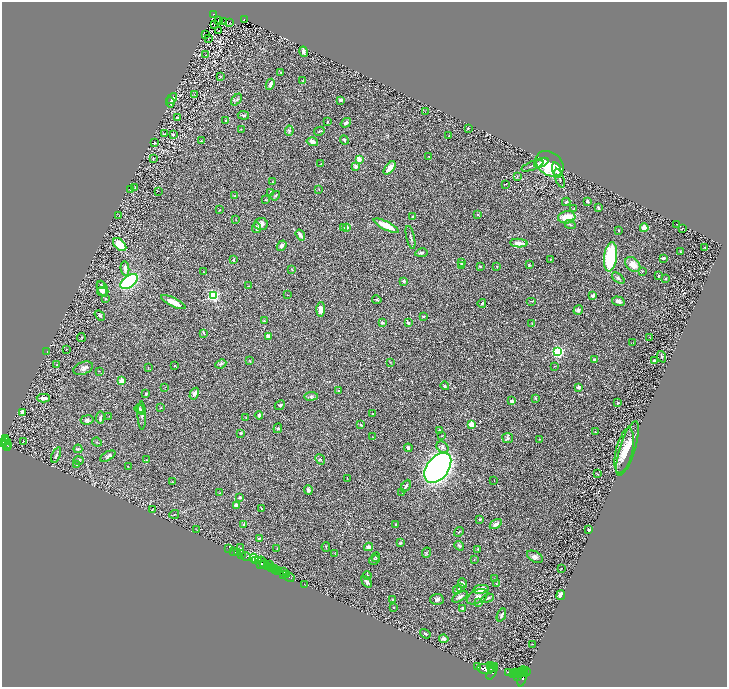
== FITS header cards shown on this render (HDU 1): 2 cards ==
NAXIS1  =                 1450
NAXIS2  =                 1369

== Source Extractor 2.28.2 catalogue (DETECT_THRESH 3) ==
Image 1450 x 1369 px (HDU 1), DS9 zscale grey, zoomed out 1/2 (1 PNG px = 2 x 2 image px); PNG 729 x 689 px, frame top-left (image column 2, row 1369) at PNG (2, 2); each listed source drawn as its Kron ellipse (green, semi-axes under 4 px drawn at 4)
Background 0.448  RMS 0.029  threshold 0.0859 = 3 sigma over >= 5 px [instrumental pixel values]
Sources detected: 329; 36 cannot appear on this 1/2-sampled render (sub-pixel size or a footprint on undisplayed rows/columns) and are neither listed nor drawn; the other 293 listed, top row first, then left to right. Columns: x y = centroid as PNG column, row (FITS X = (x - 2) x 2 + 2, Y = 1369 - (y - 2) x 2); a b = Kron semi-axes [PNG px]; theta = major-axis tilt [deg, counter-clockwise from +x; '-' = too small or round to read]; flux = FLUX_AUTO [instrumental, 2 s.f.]
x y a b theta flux
213 14 3 2 - 37
244 19 3 2 - 50
218 21 2 1 - 3.9
224 22 3 2 - 2.3
230 22 2 1 - 1.9
214 24 2 1 - 1.3
218 31 2 1 - 43
206 34 2 1 - 1.3
208 38 2 2 - 2.3
304 52 5 3 - 14
205 55 3 1 - 1.4
281 72 3 3 - 4.1
221 77 4 2 - 4
302 81 3 2 - 3.5
270 84 6 3 63 12
194 94 2 2 - 2.6
172 98 6 4 48 21
236 100 7 3 48 7.7
340 100 2 2 - 30
170 102 5 4 - 16
425 112 2 2 - 1.8
243 115 6 2 -6 7.3
178 117 3 2 - 2.5
226 120 3 2 - 7.3
327 122 2 2 - 4.4
346 123 5 4 - 14
468 128 3 2 - 3
241 129 2 1 - 1.7
289 131 5 3 - 9
319 131 5 2 - 5.9
164 134 3 2 - 6.6
173 134 3 3 - 7.9
449 135 2 2 - 3.8
344 140 5 3 - 7.4
201 141 3 2 - 3.2
312 142 6 4 -16 25
155 143 3 2 - 3
429 156 2 1 - 1.6
153 158 3 2 - 2.9
359 159 2 2 - 140
541 163 7 2 21 33
321 164 3 2 - 2.4
549 164 15 11 -34 310
356 166 4 3 - 18
532 166 11 2 21 14
390 168 8 4 50 48
557 170 8 3 -74 30
517 176 4 2 - 3.1
560 178 10 2 -70 11
272 182 2 2 - 3.8
505 184 2 1 - 3.6
135 187 3 2 - 2.7
130 189 3 2 - 3.7
319 189 3 2 - 2.2
158 191 2 1 - 1.3
271 193 3 2 - 4.8
235 196 3 2 - 11
275 196 5 3 - 6.5
265 200 3 2 - 3.2
587 201 3 3 - 12
566 202 4 3 - 8.4
598 208 4 3 - 7.7
574 209 4 2 - 2.4
219 210 3 2 - 2.6
477 215 3 2 - 4.5
119 216 2 1 - 1.4
413 216 4 2 - 5.1
567 217 8 6 6 93
236 220 2 2 - 1.6
261 224 7 6 - 29
570 224 5 2 - 5.1
677 225 2 2 - 2.5
386 226 14 4 -26 100
347 227 3 2 - 7.9
256 228 5 4 - 11
344 228 4 2 - 3.6
644 228 4 3 - 30
683 228 2 1 - 2
619 230 2 2 - 6.6
300 235 6 3 -55 26
410 237 12 3 -78 10
519 243 8 3 -3 35
120 245 8 5 -45 120
282 246 5 4 - 14
705 248 3 2 - 3
680 252 3 2 - 3.2
421 253 6 3 11 10
610 257 15 6 83 430
663 258 3 2 - 15
550 259 2 2 - 2.3
233 260 3 2 - 8.5
462 263 3 2 - 24
633 264 9 6 -46 52
461 265 3 3 - 5.5
529 265 3 3 - 7.5
497 266 2 2 - 7.8
480 267 4 3 - 4.4
125 268 7 4 -85 26
292 270 4 3 - 3.7
642 271 3 2 - 3.8
204 272 3 2 - 2.3
658 276 3 2 - 3.6
618 278 7 4 -40 12
666 279 2 2 - 13
404 281 4 3 - 7
129 282 10 5 38 510
100 284 3 1 - 2.3
248 286 2 2 - 5.6
103 289 8 5 -65 30
102 292 5 4 - 19
288 295 3 1 - 1.4
214 296 3 3 - 990
593 296 3 3 - 17
105 299 4 3 - 4.5
377 300 5 2 - 5.4
531 301 5 1 - 2.2
618 301 6 4 -16 24
173 302 13 3 -26 72
482 303 4 2 - 5.3
321 309 7 4 86 30
578 310 5 4 - 9.9
100 315 6 3 -38 7.8
423 316 3 2 - 3.2
264 321 3 3 - 3.8
382 322 3 3 - 11
408 323 3 3 - 9.3
532 323 3 2 - 3.9
204 333 4 2 - 3.9
268 336 2 2 - 67
650 337 2 1 - 1.8
81 338 4 2 - 4.8
633 343 2 2 - 1.7
66 349 2 1 - 1.4
47 352 3 2 - 1.8
558 352 3 3 - 1100
662 357 6 2 -69 5.2
249 360 3 2 - 2.7
594 360 2 2 - 29
654 361 3 3 - 13
390 362 2 2 - 2.1
221 364 6 4 25 8.8
56 365 2 1 - 1.9
175 366 3 2 - 5.3
555 366 2 2 - 1.7
83 368 10 6 20 23
148 368 2 1 - 1.6
99 371 2 2 - 1.6
122 381 3 2 - 82
445 386 4 3 - 6.2
165 387 2 1 - 1.7
579 387 2 2 - 52
338 391 3 2 - 3.4
146 394 3 2 - 6.1
194 394 6 4 59 25
311 396 6 4 7 12
43 398 6 3 -1 16
535 398 4 3 - 4.3
512 401 4 3 - 15
618 403 3 3 - 7
280 405 5 3 - 6
161 408 2 1 - 2.1
139 409 5 3 - 12
141 410 5 4 - 14
22 412 3 3 - 31
373 414 2 2 - 2.2
259 415 4 3 - 13
109 416 2 2 - 1.8
142 416 14 3 -89 12
100 417 6 3 82 8.4
246 418 4 2 - 3.7
87 420 6 4 9 11
471 424 2 2 - 150
361 425 3 3 - 5.9
278 428 5 3 - 6.5
439 430 3 2 - 3.8
595 432 3 2 - 3.6
241 433 2 2 - 9.1
442 436 3 2 - 2.8
373 437 2 1 - 1.6
508 438 5 5 - 12
6 439 4 2 - 490
539 439 3 2 - 2.5
6 441 4 1 - 420
3 442 3 2 - 670
23 442 2 1 - 38
97 442 5 2 - 4
7 444 7 2 -87 300
9 446 3 2 - 240
443 447 7 5 -45 18
408 448 4 4 - 13
627 448 28 7 72 89
78 449 4 3 - 7.2
624 451 23 8 76 100
56 455 8 2 69 9.9
108 456 8 4 30 13
320 459 5 2 - 6
78 460 5 3 - 9.5
147 460 3 2 - 4.5
77 465 3 3 - 3.9
128 466 3 2 - 1.7
438 468 17 10 53 2400
597 474 3 2 - 3.5
347 478 3 2 - 1.7
494 480 2 1 - 1.7
173 482 3 2 - 2.9
406 486 7 2 61 13
308 490 5 3 - 10
220 493 3 2 - 2.2
402 493 3 2 - 3.3
240 497 2 2 - 9.9
236 505 3 3 - 27
152 509 2 2 - 2.5
262 509 3 2 - 3.1
174 514 5 1 - 3.5
480 519 3 2 - 4.8
396 524 3 2 - 19
496 524 7 4 34 19
244 525 2 2 - 45
197 530 2 1 - 1.9
589 530 2 2 - 12
459 532 5 2 - 3.7
259 538 4 2 - 5.5
400 543 4 3 - 5.6
459 546 5 4 - 8.5
326 547 5 2 - 3.4
368 547 4 3 - 13
241 548 3 2 - 1.9
277 548 3 2 - 3.2
229 549 2 1 - 33
478 549 4 2 - 3.6
234 551 3 2 - 47
238 553 2 2 - 160
335 553 3 1 - 1.7
426 553 5 2 - 4.7
242 555 2 2 - 540
246 556 4 3 - 120
376 557 5 3 - 5.3
535 557 8 5 -29 17
254 558 5 3 - 1700
474 559 2 2 - 1.7
258 560 2 1 - 290
374 560 5 4 - 9.3
256 561 2 1 - 310
262 562 6 3 -57 150
261 564 3 1 - 100
264 564 2 2 - 160
269 564 3 2 - 430
267 567 2 2 - 440
271 567 3 2 - 550
275 568 3 2 - 570
561 568 2 1 - 1.8
276 570 3 2 - 290
278 570 3 2 - 590
284 572 3 1 - 28
284 574 2 2 - 220
287 575 2 1 - 500
367 576 4 3 - 13
289 577 5 2 - 480
494 579 3 2 - 3.1
367 582 6 4 -53 16
462 583 5 3 - 11
496 583 3 2 - 3.1
304 584 2 1 - 30
461 587 3 3 - 12
481 589 8 4 10 65
457 590 4 3 - 17
561 595 5 3 - 32
460 597 8 4 29 21
477 597 11 6 26 30
488 598 6 3 20 8.2
437 599 6 5 - 17
393 600 4 3 - 4.5
479 603 4 3 - 9.3
394 607 2 2 - 2.8
462 608 3 3 - 8.9
501 615 7 3 67 12
425 634 5 2 - 8.4
444 639 5 3 - 14
532 644 2 2 - 1.9
490 666 3 2 - 1200
478 667 2 1 - 230
492 668 4 2 - 2500
485 669 8 5 -10 8900
492 671 9 2 62 4000
508 672 2 1 - 170
520 672 7 2 52 2700
523 672 2 2 - 1200
526 672 4 2 - 1000
516 673 3 2 - 2000
513 674 3 2 - 2200
516 675 3 2 - 2600
518 676 3 2 - 1600
523 677 10 3 71 3700
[36 sub-pixel or undisplayed-footprint detections neither listed nor drawn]